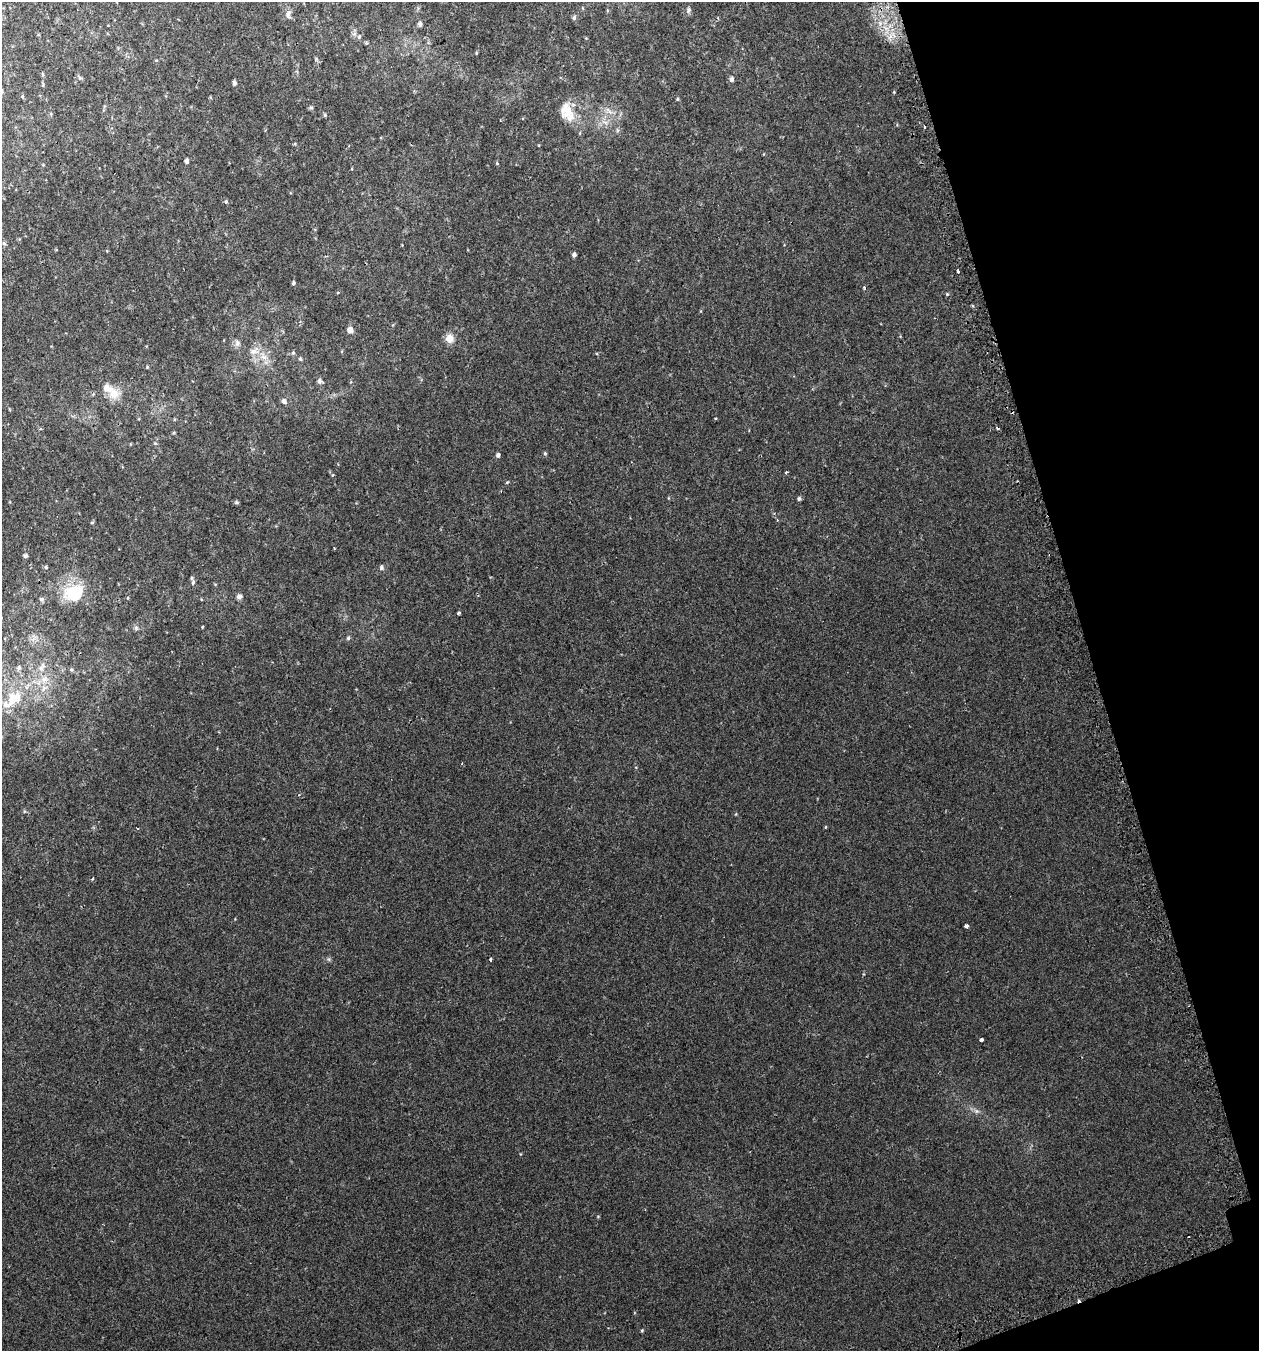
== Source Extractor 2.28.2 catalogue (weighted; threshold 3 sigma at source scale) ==
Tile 12 of 4 x 4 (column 4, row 3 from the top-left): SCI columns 3884-5140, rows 1396-2744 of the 5304 x 5490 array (HDU 1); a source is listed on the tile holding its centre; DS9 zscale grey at full resolution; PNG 1261 x 1353 px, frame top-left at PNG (2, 2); no overlay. Shown black and unused: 14% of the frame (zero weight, under 2 of 3 exposures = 3% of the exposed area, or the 3 px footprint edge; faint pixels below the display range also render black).
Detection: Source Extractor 2.28.2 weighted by HDU 2 'WHT'; one run over the whole footprint, this tile lists its part. Background 0.00786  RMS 0.0046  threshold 0.0207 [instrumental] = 3 sigma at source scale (4.5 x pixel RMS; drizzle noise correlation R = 1.50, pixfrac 1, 0.0396/0.0396 arcsec/px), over >= 5 px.
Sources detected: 85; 4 cosmic-ray / hot-pixel residue — not listed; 3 inside a brighter listed object's ellipse — not listed separately; the other 78 listed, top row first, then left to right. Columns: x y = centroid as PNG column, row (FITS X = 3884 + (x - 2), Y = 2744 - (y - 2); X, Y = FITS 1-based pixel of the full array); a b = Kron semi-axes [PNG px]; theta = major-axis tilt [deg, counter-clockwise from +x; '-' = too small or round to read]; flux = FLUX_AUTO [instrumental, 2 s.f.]
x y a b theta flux
689 10 8 5 80 0.95
288 14 12 7 89 1.7
574 18 6 4 76 0.82
420 24 5 4 - 1.2
359 37 7 4 63 0.69
366 43 5 4 - 0.51
476 53 5 3 - 0.4
42 74 6 4 -88 0.5
79 77 8 4 -42 0.67
731 79 5 5 - 1.5
234 83 5 4 - 1.1
43 84 8 3 -79 0.47
22 96 5 4 - 0.52
677 99 4 4 - 0.5
311 108 6 5 - 0.66
566 110 23 18 -82 8.8
609 111 13 5 -41 2.1
325 115 5 4 - 0.62
605 122 7 4 -19 1.1
924 126 3 3 - 1.4
617 130 7 4 -90 0.69
539 145 4 2 - 0.28
186 161 5 4 - 1.5
497 163 4 4 - 0.49
226 201 5 5 - 0.69
4 243 6 4 -89 0.69
574 255 4 4 - 1.2
958 271 3 3 - 13
293 283 4 3 - 0.76
864 287 5 3 - 0.46
947 294 5 4 - 0.45
350 330 5 5 - 3.3
449 338 11 10 - 3.5
237 343 10 8 76 1.7
293 353 6 5 - 0.76
264 357 14 8 -37 4.2
300 359 5 5 - 0.71
147 367 4 4 - 0.4
319 381 6 6 - 1.3
114 393 17 16 - 6.1
284 401 7 6 - 1.5
715 418 4 2 - 0.42
155 443 5 4 - 0.52
545 453 5 4 - 0.62
498 455 5 4 - 1.1
786 472 4 3 - 0.46
507 482 5 3 - 0.4
799 499 5 4 - 0.92
236 502 6 5 - 0.61
92 522 5 4 - 0.5
25 556 5 4 - 1.1
46 567 5 4 - 0.56
381 568 6 5 - 0.97
193 582 9 5 79 1.1
215 584 5 3 - 0.34
74 593 24 19 25 19
239 596 7 6 - 1.5
128 598 5 3 - 0.33
41 599 7 5 -30 1
459 613 3 3 - 2
202 627 4 3 - 0.35
136 628 6 6 - 0.86
34 638 12 8 67 2.4
348 638 5 5 - 0.62
41 667 15 8 63 3.7
19 668 7 6 - 1.3
71 670 6 6 - 0.74
44 680 13 12 - 5.8
12 699 30 20 42 18
825 827 5 3 - 0.33
137 828 3 3 - 0.65
92 879 4 3 - 0.59
966 926 3 3 - 4.1
490 959 3 3 - 0.91
981 1039 3 3 - 2.2
976 1111 8 6 -20 1.3
598 1216 5 3 - 0.34
642 1330 4 4 - 0.47
Unlisted compact peaks at least as high as the median listed source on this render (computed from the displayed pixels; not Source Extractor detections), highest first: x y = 894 92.